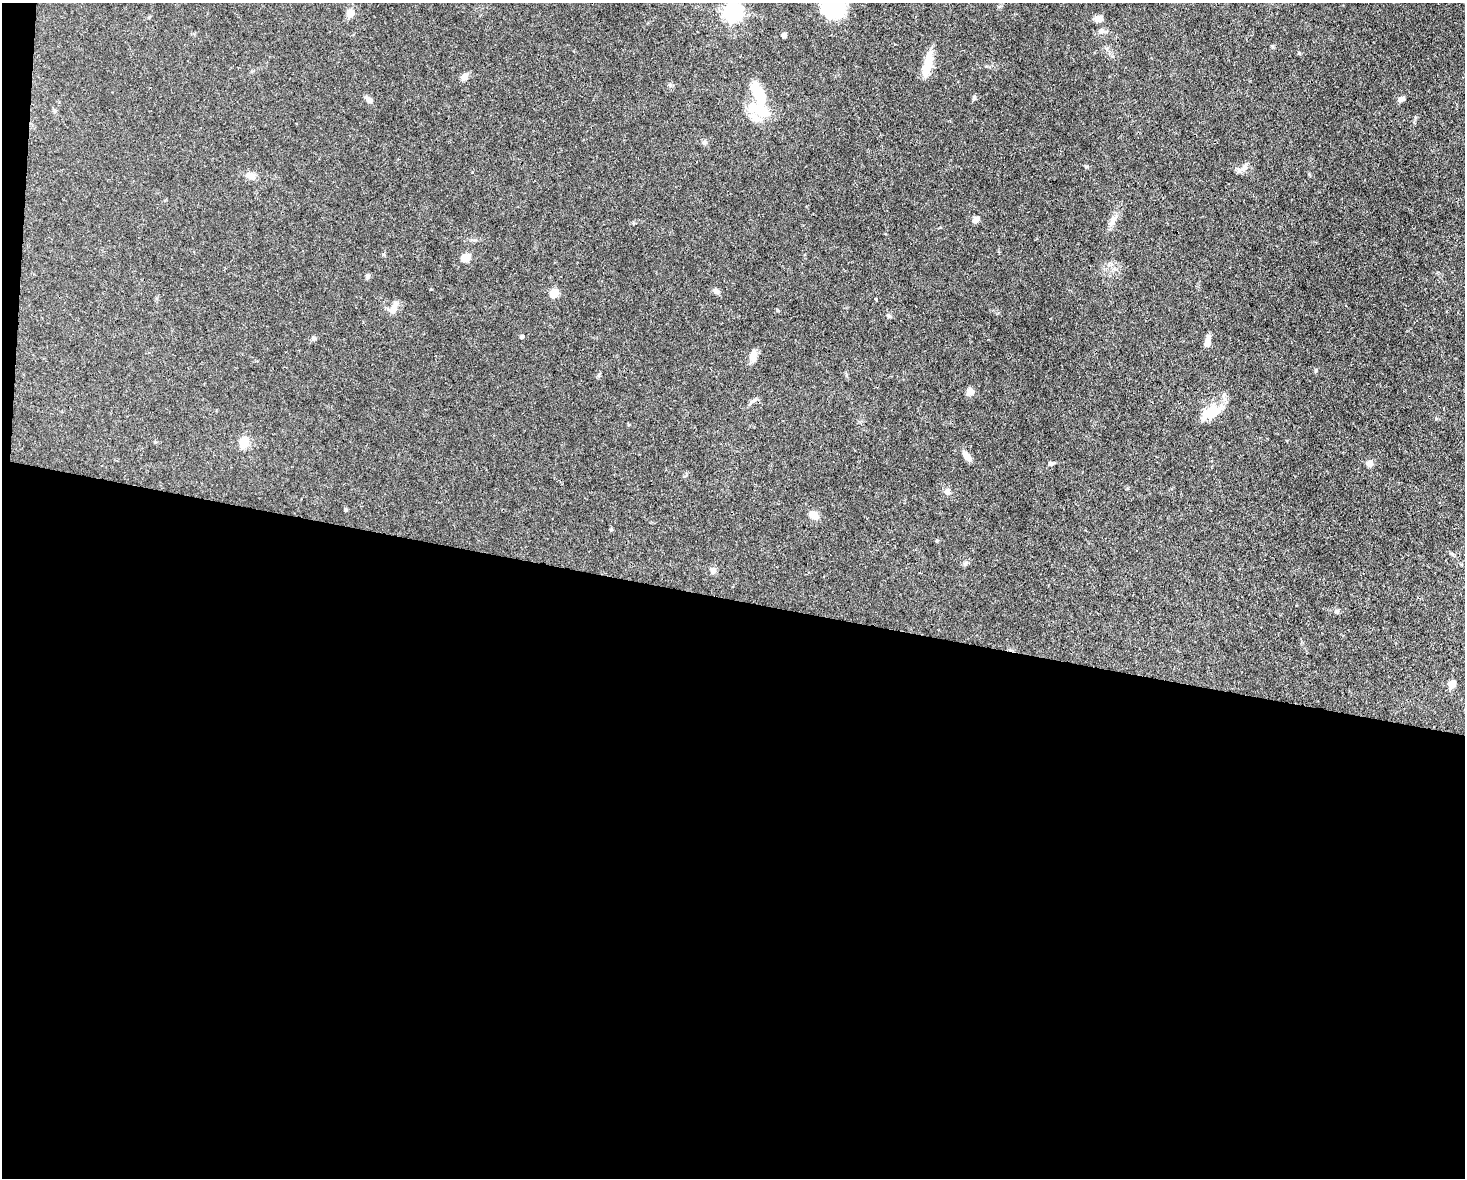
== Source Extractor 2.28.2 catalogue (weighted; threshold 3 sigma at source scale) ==
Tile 10 of 3 x 4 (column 1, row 4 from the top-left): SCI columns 225-1687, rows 1-1176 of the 4725 x 4704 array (HDU 1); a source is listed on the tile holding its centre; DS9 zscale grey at full resolution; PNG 1467 x 1180 px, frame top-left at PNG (2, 3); no overlay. Shown black and unused: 50% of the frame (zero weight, under 3 of 4 exposures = <1% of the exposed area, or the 3 px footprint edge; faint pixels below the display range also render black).
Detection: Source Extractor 2.28.2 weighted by HDU 2 'WHT'; one run over the whole footprint, this tile lists its part. Background 0.0737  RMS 0.004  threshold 0.0182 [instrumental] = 3 sigma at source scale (4.5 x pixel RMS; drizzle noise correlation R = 1.50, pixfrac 1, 0.05/0.05 arcsec/px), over >= 5 px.
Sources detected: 49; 1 inside a brighter object's white glare — not listed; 1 inside a brighter listed object's ellipse — not listed separately; the other 47 listed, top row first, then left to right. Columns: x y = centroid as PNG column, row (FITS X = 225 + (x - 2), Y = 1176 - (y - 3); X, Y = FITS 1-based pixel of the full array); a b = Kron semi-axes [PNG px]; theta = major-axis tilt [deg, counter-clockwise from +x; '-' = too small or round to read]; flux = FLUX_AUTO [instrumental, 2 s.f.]
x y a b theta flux
832 6 28 23 -80 25
732 12 8 7 - 160
350 13 11 9 81 2.6
1099 19 9 7 -4 2.1
1101 31 9 7 7 1.5
784 35 4 4 - 1.8
1299 53 5 4 - 0.49
927 65 33 9 77 8.2
464 77 7 6 - 3.1
758 92 31 13 -60 12
974 98 6 5 - 0.68
369 99 11 5 -38 1.6
1401 99 8 6 29 1.7
756 118 19 10 -29 4.1
704 142 8 6 -4 1
1242 168 19 6 29 2.2
251 176 12 8 -25 2.8
976 220 8 6 35 2
1112 222 15 6 53 2.3
465 258 10 8 24 3.9
367 276 7 5 -79 0.83
716 291 9 7 -28 1.3
554 293 5 5 - 13
876 299 3 3 - 0.72
393 308 18 7 71 2.7
889 315 8 5 -47 0.75
522 337 4 4 - 0.88
314 338 6 5 - 0.68
1208 341 14 6 79 2.7
753 355 14 8 74 3.3
1316 371 7 3 81 0.51
970 392 10 8 34 2
753 400 7 5 30 1
1210 412 30 16 36 9
243 443 6 5 - 19
966 456 13 6 -52 2.9
1369 463 7 6 - 2.6
1051 464 7 5 -10 0.81
947 492 9 7 66 1.7
345 510 4 4 - 0.61
814 515 10 7 -40 4.1
611 530 5 4 - 0.5
937 541 5 3 - 0.37
965 563 7 5 30 0.8
713 570 9 7 -80 1.5
1337 611 7 6 - 0.85
1452 684 10 8 70 2.2
Isophote crosses this tile's border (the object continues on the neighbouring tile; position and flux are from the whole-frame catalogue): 2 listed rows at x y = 832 6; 732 12
Unlisted compact peaks at least as high as the median listed source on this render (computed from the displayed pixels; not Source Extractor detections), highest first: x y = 1086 166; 1272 46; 670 85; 431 289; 1436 419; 1415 118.